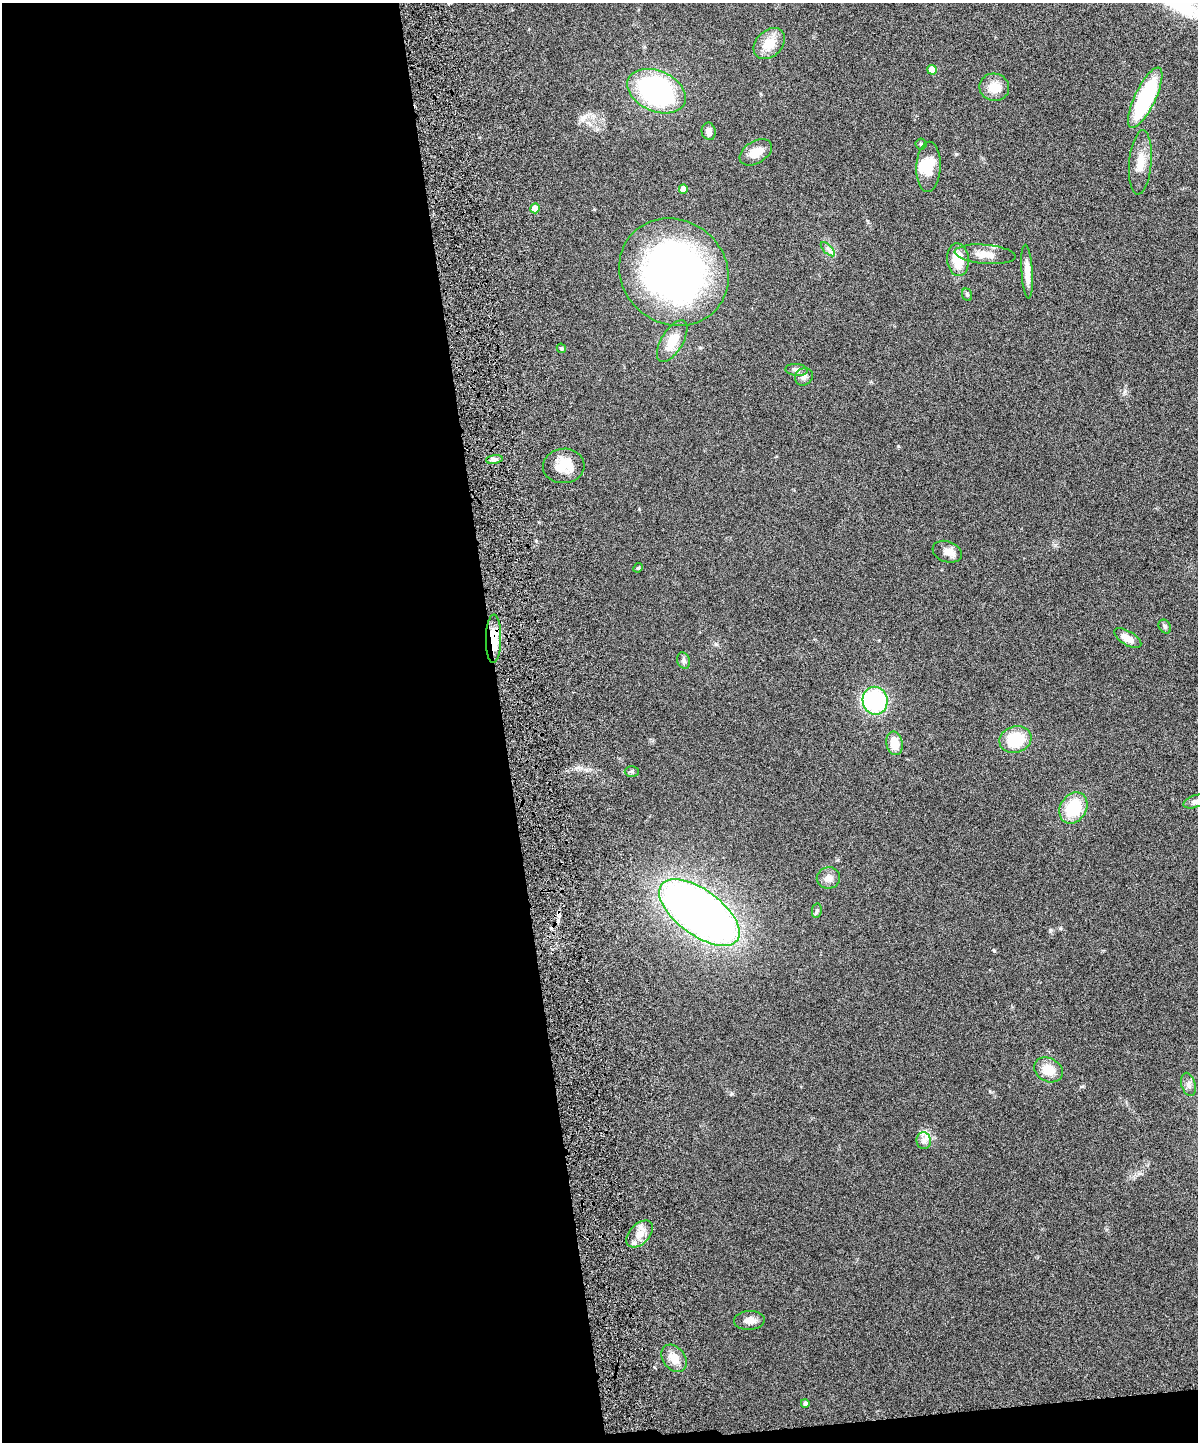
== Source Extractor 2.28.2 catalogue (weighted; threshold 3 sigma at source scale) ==
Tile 9 of 4 x 3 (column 1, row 3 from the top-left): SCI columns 62-1257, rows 162-1601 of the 4909 x 4747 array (HDU 1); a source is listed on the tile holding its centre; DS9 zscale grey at full resolution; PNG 1200 x 1444 px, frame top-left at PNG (2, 3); each listed source drawn as its Kron ellipse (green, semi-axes under 4 px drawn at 4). Shown black and unused: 43% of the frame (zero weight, under 6 of 12 exposures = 3% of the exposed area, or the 3 px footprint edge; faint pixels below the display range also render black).
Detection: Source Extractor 2.28.2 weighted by HDU 2 'WHT'; one run over the whole footprint, this tile lists its part. Background 0.0912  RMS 0.0045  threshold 0.0184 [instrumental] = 3 sigma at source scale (4.09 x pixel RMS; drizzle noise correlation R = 1.36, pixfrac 0.8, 0.05/0.05 arcsec/px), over >= 5 px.
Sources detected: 49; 3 inside a brighter object's white glare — neither listed nor drawn; the other 46 listed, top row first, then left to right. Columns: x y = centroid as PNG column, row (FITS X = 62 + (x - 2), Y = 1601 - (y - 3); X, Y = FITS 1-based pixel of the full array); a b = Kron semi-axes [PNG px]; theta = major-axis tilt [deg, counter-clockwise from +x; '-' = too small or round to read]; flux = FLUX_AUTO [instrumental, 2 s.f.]
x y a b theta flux
769 44 18 13 44 7.4
932 70 5 5 - 6
994 87 15 13 -11 6.3
656 91 31 20 -24 72
1145 98 33 10 64 42
709 131 9 7 -79 1.9
921 144 5 5 - 0.62
756 152 18 11 31 5.4
1140 162 32 11 85 6.5
929 167 25 12 88 7.4
683 189 4 4 - 3.5
535 208 5 5 - 5.7
828 249 9 3 -45 0.94
985 254 30 9 -5 5.3
958 260 16 11 -85 10
674 272 57 51 -40 170
1027 272 27 5 -86 4.8
967 295 6 5 - 0.63
672 341 23 11 59 8.2
561 348 5 4 - 0.79
796 370 11 6 -5 1.5
804 377 9 8 - 1.8
494 459 8 4 8 1.2
564 466 21 17 6 9
947 552 15 10 -20 3.3
638 568 5 4 - 0.46
1165 626 7 5 -54 0.83
1128 638 15 7 -32 3.4
493 639 24 7 89 11
683 660 8 6 -71 1.1
875 701 14 12 -79 40
1015 739 16 13 19 15
895 743 12 8 -82 6.8
632 771 7 5 -1 0.78
1195 801 12 6 19 1.4
1073 808 16 13 58 16
828 878 11 10 - 2.7
817 911 7 5 80 0.87
699 912 47 22 -36 320
1048 1070 15 11 -28 6.8
1188 1084 12 7 -75 1.7
924 1141 8 7 - 1.8
639 1234 16 10 46 4.9
749 1320 15 9 2 3
674 1358 15 11 -50 5.1
805 1403 4 4 - 1.2
Overlapping masked pixels (flux is a lower limit): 1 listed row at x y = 493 639
Isophote crosses this tile's border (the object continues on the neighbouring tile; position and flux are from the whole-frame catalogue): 1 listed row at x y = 1195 801
Unlisted compact peaks at least as high as the median listed source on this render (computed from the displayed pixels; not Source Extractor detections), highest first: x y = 994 951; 898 446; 576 768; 731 1094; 1050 930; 1060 928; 956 154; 1125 391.